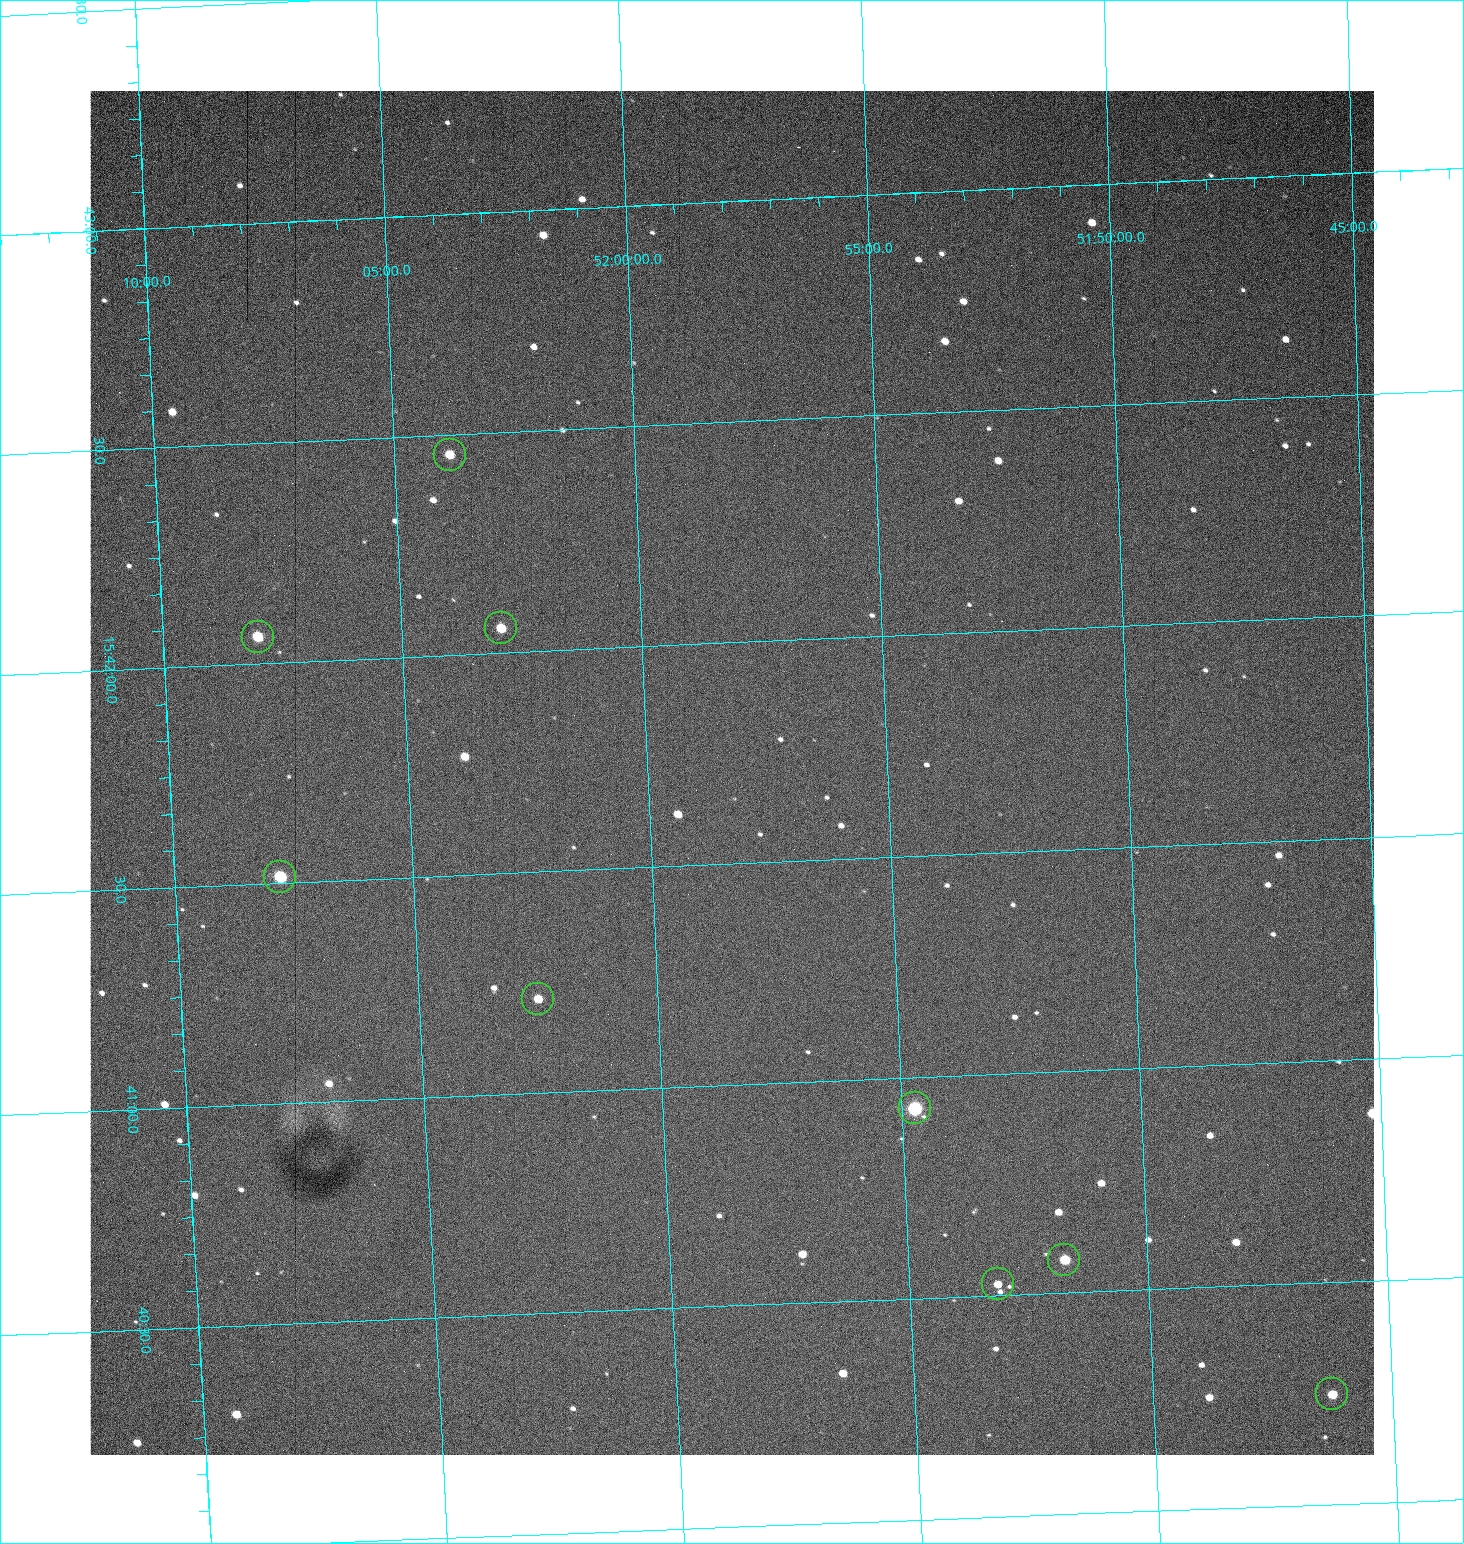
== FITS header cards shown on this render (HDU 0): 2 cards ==
NAXIS1  =                 1284 /fastest changing axis
NAXIS2  =                 1364 /next to fastest changing axis

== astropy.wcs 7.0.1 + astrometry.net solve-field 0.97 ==
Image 1284 x 1364 px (HDU 0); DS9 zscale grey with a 90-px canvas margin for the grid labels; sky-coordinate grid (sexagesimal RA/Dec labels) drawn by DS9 from the SOLVED WCS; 9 Tycho-2 reference stars matched to detected sources circled (green)
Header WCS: RA---TAN/DEC--TAN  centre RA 15:41:42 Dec +51:58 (235.43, +51.97 deg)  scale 1.26 arcsec/px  FOV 26.9' x 28.5'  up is +93 deg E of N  parity flipped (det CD > 0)
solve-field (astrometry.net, Tycho-2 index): VERIFIED the header's WCS against the Tycho-2 star catalogue (9 matches, 0 conflicts) and refined it, rather than solving blind
Solved WCS: RA---TAN-SIP/DEC--TAN-SIP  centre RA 15:41:42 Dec +51:58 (235.43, +51.97 deg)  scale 1.25 arcsec/px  FOV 26.8' x 28.5'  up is +92 deg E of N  parity flipped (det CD > 0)
The solver's refit moves the header's centre by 0.56 arcsec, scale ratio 0.9969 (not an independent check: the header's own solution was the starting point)
Tycho-2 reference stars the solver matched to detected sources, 9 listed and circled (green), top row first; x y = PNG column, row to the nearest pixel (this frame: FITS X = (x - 90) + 1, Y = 1364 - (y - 91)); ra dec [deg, ICRS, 3 dp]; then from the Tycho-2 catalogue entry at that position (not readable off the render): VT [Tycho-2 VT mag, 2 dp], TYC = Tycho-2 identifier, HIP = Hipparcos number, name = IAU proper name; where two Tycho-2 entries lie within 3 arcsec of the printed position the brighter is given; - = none
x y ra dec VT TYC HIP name
450 455 235.614 +52.064 11.61 3489-1132-1 - -
501 628 235.514 +52.049 11.19 3489-1407-1 - -
258 637 235.515 +52.133 11.12 3489-1380-1 - -
280 877 235.378 +52.130 9.31 3489-1322-1 76850 -
538 999 235.303 +52.042 11.52 3489-958-1 - -
915 1108 235.232 +51.912 9.59 3489-824-1 - -
1064 1260 235.143 +51.862 10.97 3489-1016-1 - -
998 1284 235.131 +51.886 12.29 3489-908-1 - -
1332 1394 235.062 +51.771 11.53 3489-1453-1 - -